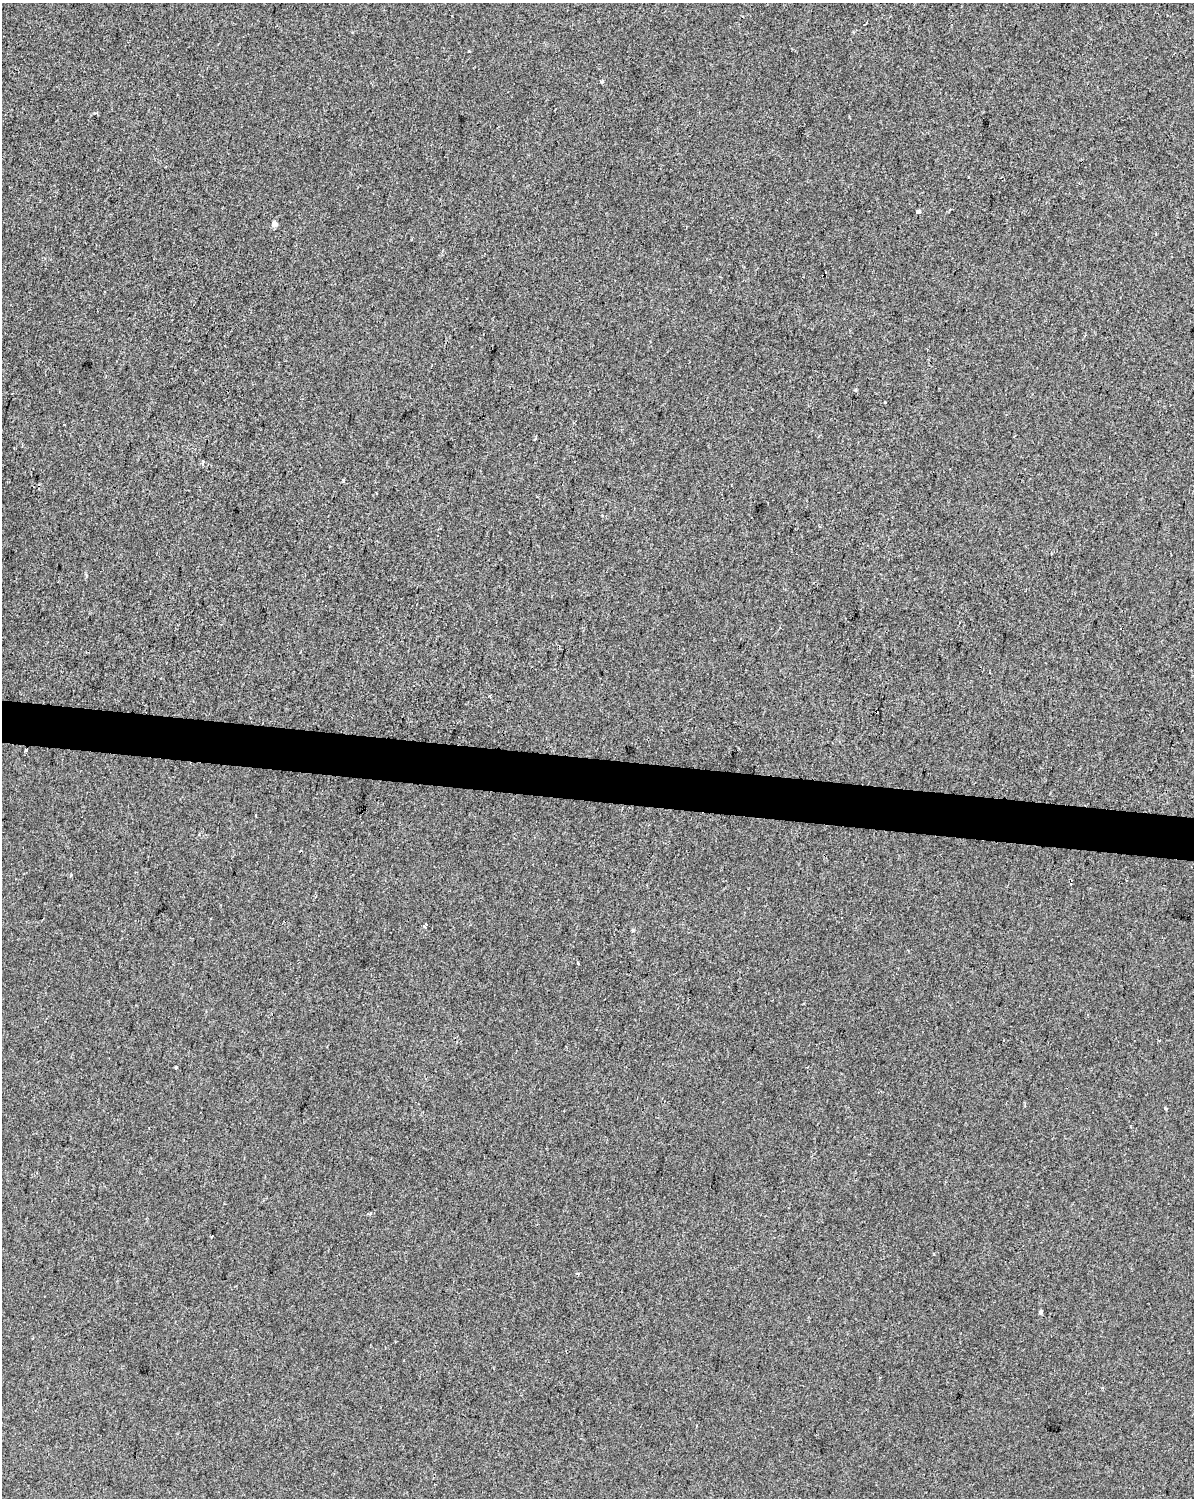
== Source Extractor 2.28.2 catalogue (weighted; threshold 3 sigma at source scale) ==
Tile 7 of 4 x 3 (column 3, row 2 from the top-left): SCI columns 2387-3578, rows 1721-3216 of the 4778 x 4994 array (HDU 1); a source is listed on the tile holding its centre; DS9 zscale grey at full resolution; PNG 1196 x 1500 px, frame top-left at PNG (2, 3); no overlay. Shown black and unused: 3% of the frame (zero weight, under 2 of 3 exposures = <1% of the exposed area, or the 3 px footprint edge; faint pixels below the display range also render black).
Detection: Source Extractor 2.28.2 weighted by HDU 2 'WHT'; one run over the whole footprint, this tile lists its part. Background -1.15e-04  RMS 0.0042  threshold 0.0191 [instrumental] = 3 sigma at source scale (4.5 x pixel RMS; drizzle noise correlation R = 1.50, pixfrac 1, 0.0396/0.0396 arcsec/px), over >= 5 px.
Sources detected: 24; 2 cosmic-ray / hot-pixel residue — not listed; the other 22 listed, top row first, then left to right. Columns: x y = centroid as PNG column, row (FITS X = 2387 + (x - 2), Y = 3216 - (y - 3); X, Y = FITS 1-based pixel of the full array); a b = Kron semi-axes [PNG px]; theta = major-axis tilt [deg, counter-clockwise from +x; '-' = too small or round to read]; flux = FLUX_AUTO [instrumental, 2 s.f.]
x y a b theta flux
468 51 3 3 - 0.84
602 82 5 3 - 0.67
918 211 4 4 - 5.7
274 223 4 4 - 3
856 390 5 3 - 0.5
885 402 3 3 - 1.1
203 463 5 3 - 1.8
343 479 3 3 - 2.2
376 493 3 3 - 0.73
490 696 3 3 - 0.72
26 750 3 3 - 1.9
1071 883 6 3 81 0.76
425 926 4 4 - 2.2
578 963 3 3 - 1.9
176 1067 4 2 - 0.49
1166 1109 4 3 - 1.6
370 1214 5 4 - 0.62
212 1237 3 2 - 0.69
578 1274 3 3 - 1.6
1041 1312 4 3 - 1.2
33 1339 3 3 - 0.78
1102 1387 3 3 - 0.63
Overlapping masked pixels (flux is a lower limit): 1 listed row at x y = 26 750